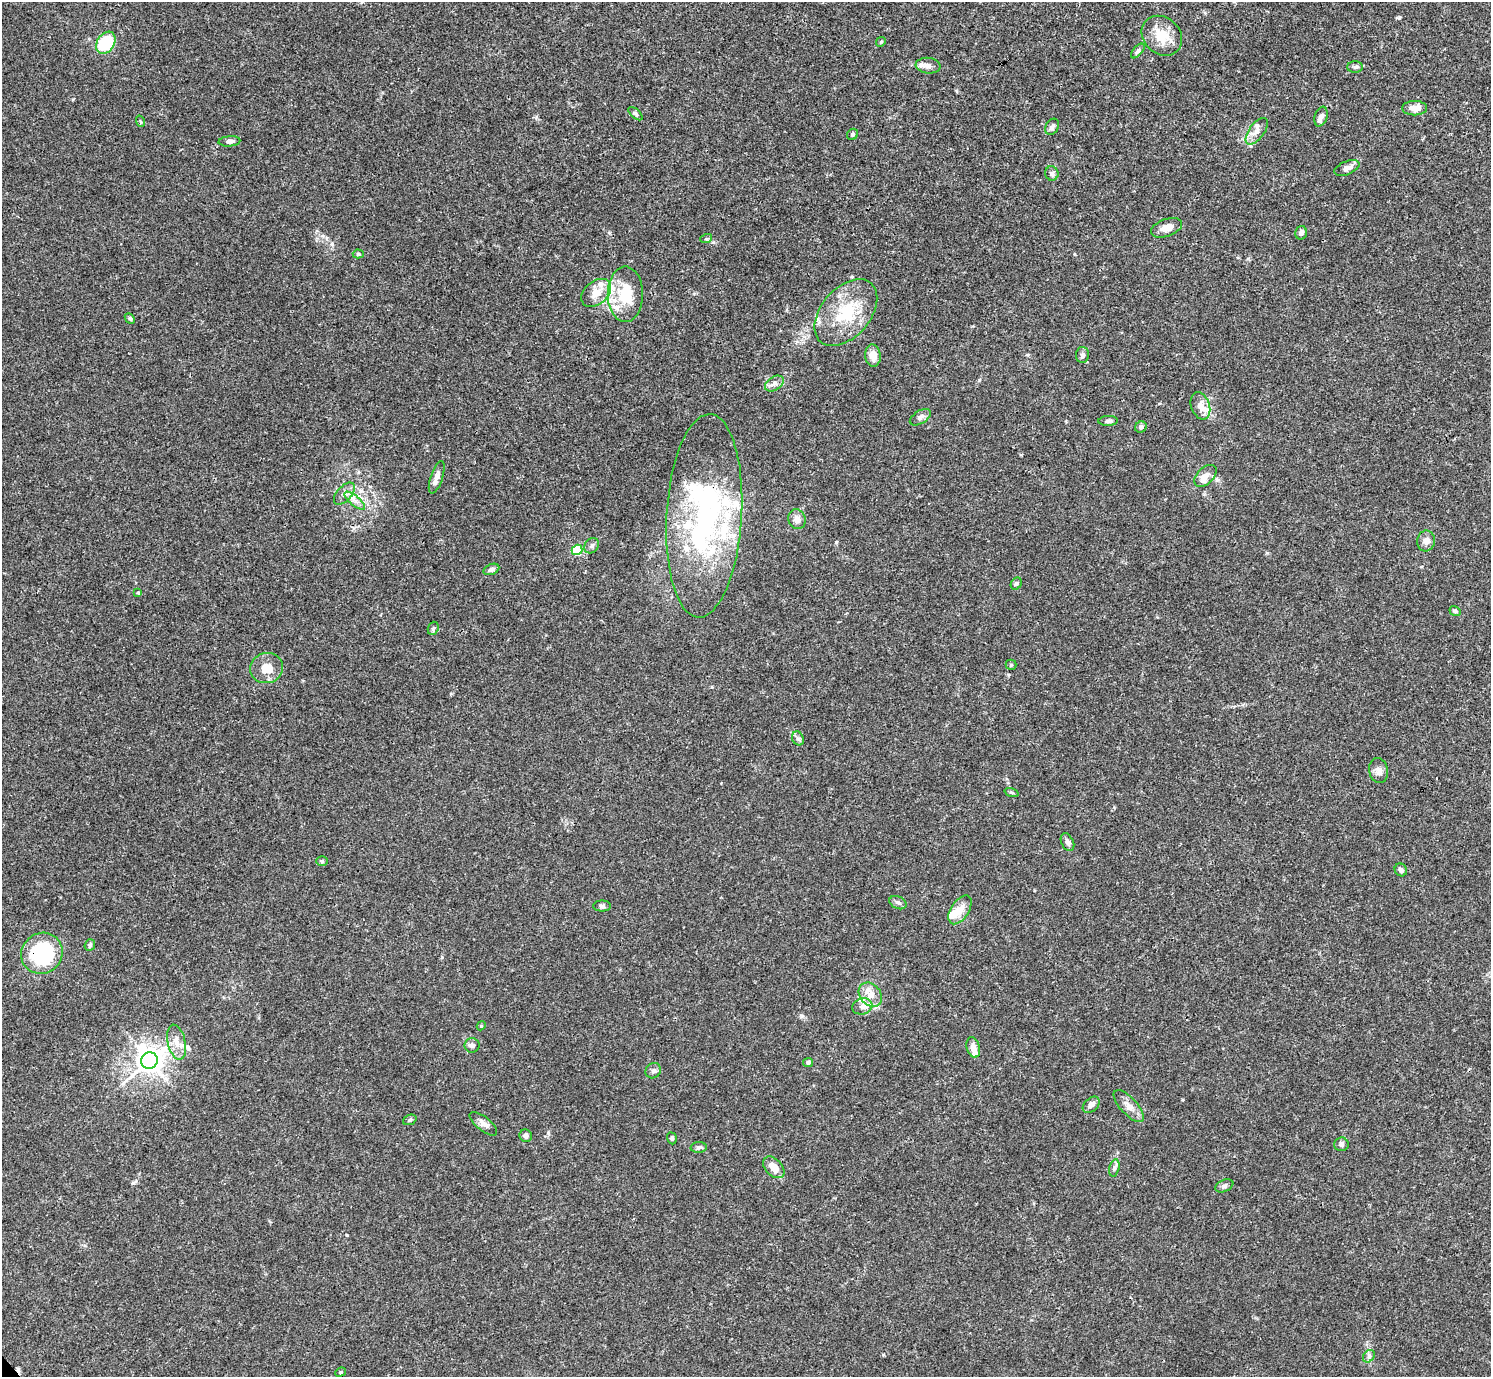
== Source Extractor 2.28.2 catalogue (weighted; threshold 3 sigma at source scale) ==
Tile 10 of 4 x 4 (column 2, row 3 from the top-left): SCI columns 1491-2979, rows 1534-2908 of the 5961 x 5958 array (HDU 1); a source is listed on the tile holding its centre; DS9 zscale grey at full resolution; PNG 1493 x 1379 px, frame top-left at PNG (2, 2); each listed source drawn as its Kron ellipse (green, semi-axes under 4 px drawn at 4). Shown black and unused: <1% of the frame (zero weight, under 3 of 4 exposures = <1% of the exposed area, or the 3 px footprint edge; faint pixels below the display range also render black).
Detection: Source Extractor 2.28.2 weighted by HDU 2 'WHT'; one run over the whole footprint, this tile lists its part. Background 0.0165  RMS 0.0021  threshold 0.00959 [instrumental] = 3 sigma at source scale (4.5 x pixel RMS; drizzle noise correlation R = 1.50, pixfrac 1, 0.05/0.05 arcsec/px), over >= 5 px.
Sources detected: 97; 1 cosmic-ray / hot-pixel residue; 1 long thin detection or spike segment (spike, bleed or trail) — neither listed nor drawn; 15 inside a brighter listed object's ellipse — not listed separately; the other 80 listed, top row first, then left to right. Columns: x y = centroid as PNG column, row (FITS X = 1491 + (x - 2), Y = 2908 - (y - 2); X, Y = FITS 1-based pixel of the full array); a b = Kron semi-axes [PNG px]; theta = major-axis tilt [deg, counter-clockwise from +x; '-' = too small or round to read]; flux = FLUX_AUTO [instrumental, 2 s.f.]
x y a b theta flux
1162 36 22 18 -42 4.7
881 42 5 4 - 0.29
106 43 12 8 57 10
1138 51 9 4 48 0.55
928 66 12 8 -7 1.2
1355 67 8 5 0 0.51
1415 108 12 7 0 1.7
635 114 9 4 -42 0.39
1321 117 10 6 71 0.92
140 121 6 3 -71 0.22
1052 127 9 6 58 0.73
1257 131 15 7 54 1.5
853 134 6 5 - 0.37
229 141 11 5 5 0.84
1347 168 13 6 23 1.2
1052 173 7 6 - 0.53
1167 228 16 8 19 2
1301 233 7 5 75 0.76
706 239 6 4 18 0.25
358 254 5 4 - 0.29
596 293 17 11 39 3
625 294 28 17 -90 7.6
846 313 39 24 49 11
130 318 6 4 -49 0.32
873 355 11 7 -83 2.2
1082 355 8 6 88 0.71
774 384 10 6 33 0.98
1200 406 14 9 -70 2
920 417 12 6 31 0.82
1108 421 10 5 2 0.51
1141 427 6 5 - 0.56
1205 476 13 8 44 1.6
437 477 17 6 72 1.4
344 494 13 7 48 1.2
355 501 12 5 -40 1.2
704 516 102 37 87 51
797 519 10 8 -70 1.4
1426 541 10 9 - 1.2
592 546 8 6 52 0.66
577 550 5 5 - 15
491 569 8 5 22 0.62
1016 584 6 5 - 0.4
138 593 4 4 - 0.2
1455 611 6 5 - 0.49
433 628 7 5 69 0.37
1011 665 5 5 - 0.25
267 668 16 15 - 3.1
798 738 7 5 -66 0.56
1379 771 13 9 -78 1.1
1012 792 7 3 -19 0.27
1067 842 9 6 -63 0.82
322 861 6 5 - 0.33
1401 870 7 6 - 0.67
898 903 9 6 -25 0.58
602 906 9 5 -1 0.53
960 910 16 9 57 2.3
90 945 6 5 - 0.47
42 953 21 20 - 19
870 995 13 10 -49 2.4
862 1006 10 8 17 1.3
481 1026 4 3 - 0.2
177 1042 18 9 -77 2.2
472 1045 7 7 - 0.64
973 1047 10 6 -75 1.4
149 1060 8 8 - 260
808 1062 5 4 - 0.47
653 1071 8 7 - 0.6
1091 1105 9 6 42 1.4
1129 1106 20 8 -47 1.8
410 1120 7 5 22 0.38
483 1124 17 7 -38 1.2
526 1136 6 6 - 0.75
672 1138 6 4 -70 0.32
1341 1144 7 6 - 0.56
699 1147 8 5 3 0.49
774 1167 13 8 -46 2.1
1114 1168 9 5 76 0.58
1224 1186 9 6 23 0.54
1369 1356 7 5 49 0.53
340 1372 5 4 - 0.28
Overlapping masked pixels (flux is a lower limit): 2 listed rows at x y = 704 516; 42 953
Unlisted compact peaks at least as high as the median listed source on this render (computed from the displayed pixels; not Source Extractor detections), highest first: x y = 836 542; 802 1016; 1399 18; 548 1133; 133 1183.